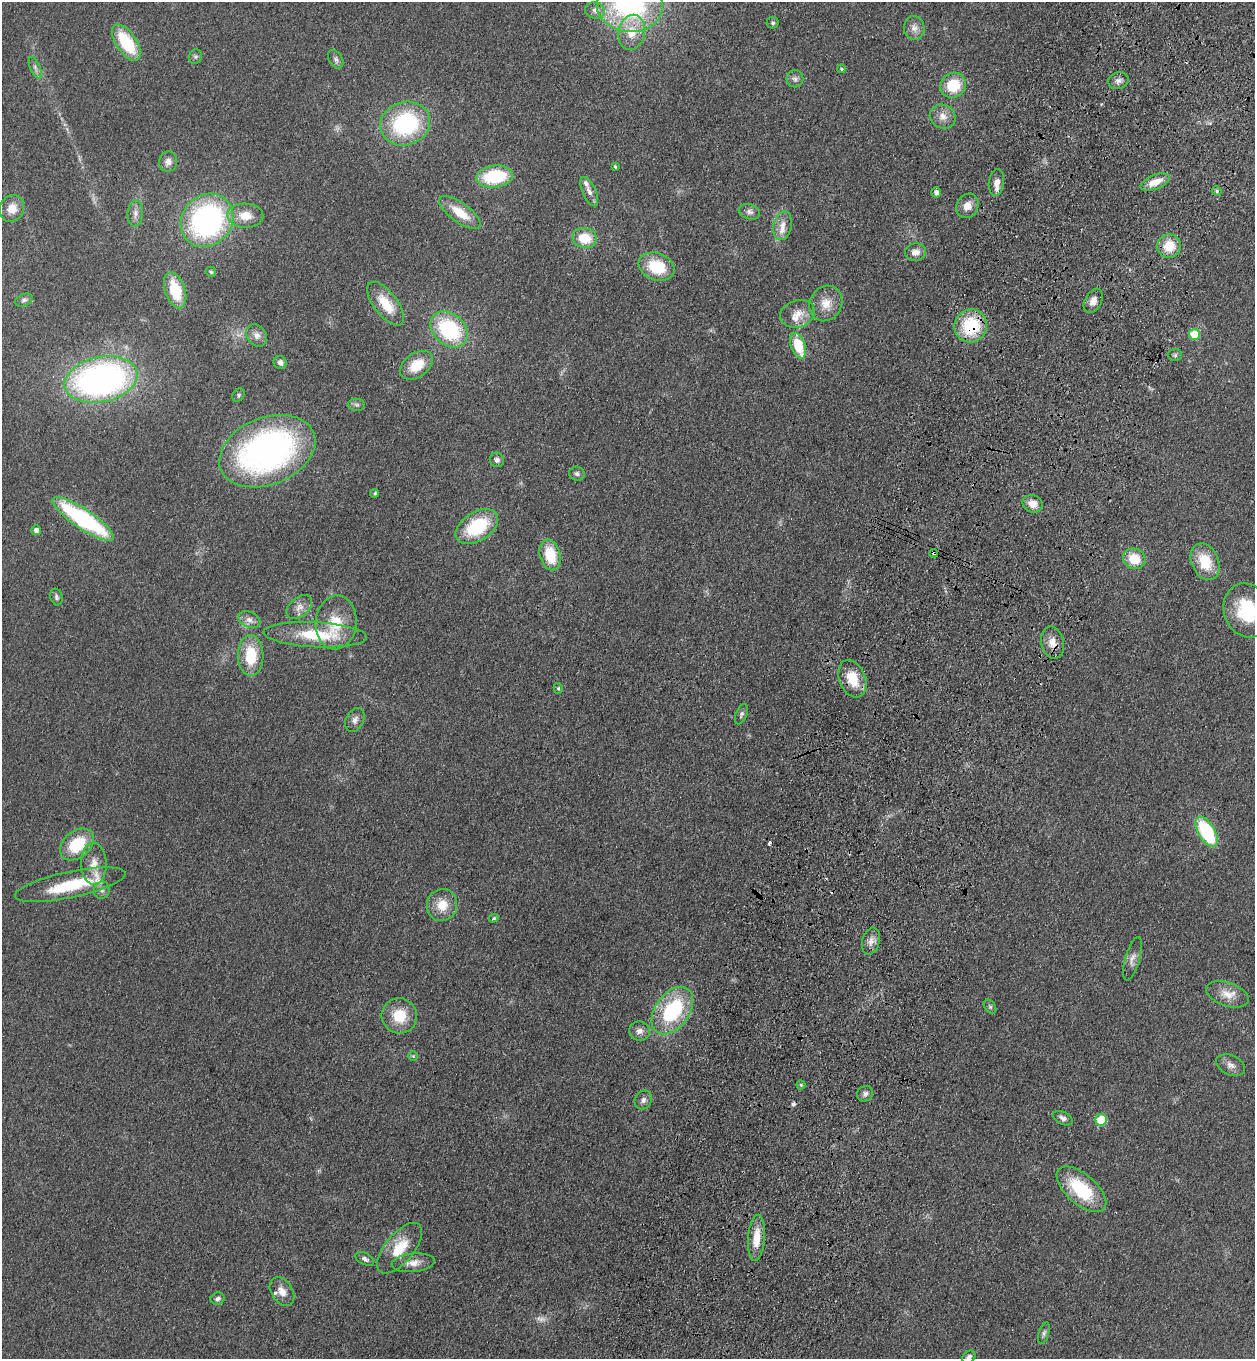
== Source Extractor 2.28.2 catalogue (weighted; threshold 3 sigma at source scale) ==
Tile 10 of 4 x 4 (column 2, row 3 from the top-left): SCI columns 1634-2886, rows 1412-2768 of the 5644 x 5536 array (HDU 1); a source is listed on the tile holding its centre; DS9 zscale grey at full resolution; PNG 1257 x 1361 px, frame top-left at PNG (2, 2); each listed source drawn as its Kron ellipse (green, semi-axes under 4 px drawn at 4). Shown black and unused: <1% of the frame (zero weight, under 3 of 4 exposures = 6% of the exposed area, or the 3 px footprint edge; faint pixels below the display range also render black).
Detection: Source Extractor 2.28.2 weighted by HDU 2 'WHT'; one run over the whole footprint, this tile lists its part. Background 0.0772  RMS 0.0071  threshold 0.0318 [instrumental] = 3 sigma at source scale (4.5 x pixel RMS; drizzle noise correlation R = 1.50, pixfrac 1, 0.05/0.05 arcsec/px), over >= 5 px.
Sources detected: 116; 1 too faint to see at this stretch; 1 inside a brighter object's white glare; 3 cosmic-ray / hot-pixel residue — neither listed nor drawn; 4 inside a brighter listed object's ellipse — not listed separately; the other 107 listed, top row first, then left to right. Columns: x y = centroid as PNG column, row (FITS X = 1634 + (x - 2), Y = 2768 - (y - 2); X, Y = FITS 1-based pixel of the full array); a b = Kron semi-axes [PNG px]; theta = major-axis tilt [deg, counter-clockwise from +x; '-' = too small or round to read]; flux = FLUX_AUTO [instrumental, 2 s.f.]
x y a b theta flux
630 6 33 26 -5 130
595 10 10 8 -18 3.8
773 23 6 6 - 1.3
914 28 12 10 -87 4.9
632 32 18 13 77 15
126 43 21 10 -56 37
195 56 7 6 - 1.6
336 59 10 6 -57 2.4
35 68 11 5 -66 2.6
841 69 4 3 - 0.9
795 79 8 8 - 2.7
1118 81 10 8 17 3.5
953 85 13 12 - 24
943 117 13 11 -30 6.6
405 124 25 21 18 77
168 162 10 9 - 4.3
615 167 4 3 - 0.93
495 176 18 11 7 44
996 182 13 7 83 6.1
1155 182 15 7 21 9.7
1217 191 5 4 - 1.2
589 192 16 6 -66 4.5
936 192 5 5 - 3.3
967 206 12 11 - 6.9
12 208 14 12 62 9.1
749 212 11 7 -18 3.1
460 213 25 9 -36 16
135 214 13 7 86 4.1
245 216 18 12 -3 12
207 220 28 24 48 160
783 226 14 9 78 6.6
584 238 12 10 -11 19
1169 246 12 11 - 15
915 252 10 9 - 4.8
656 267 18 13 -21 27
211 272 5 5 - 1.2
175 290 18 10 -71 29
24 300 9 6 23 2
1093 301 13 8 62 5.5
826 303 18 16 60 11
385 304 26 11 -53 19
798 314 18 13 18 9.3
971 326 16 16 - 42
449 329 21 15 -41 64
1194 334 5 5 - 18
257 335 12 9 -52 4.2
798 346 13 7 -72 24
1175 355 7 6 - 1.4
280 362 7 6 - 2.8
417 365 18 12 36 18
101 379 37 22 12 280
239 395 7 5 52 1.3
357 405 8 6 -2 1.9
267 451 50 33 22 240
497 460 7 7 - 2.2
577 474 8 7 - 2
375 493 5 4 - 1.2
1032 504 10 8 -22 7.1
83 519 36 9 -34 100
477 527 23 14 32 42
36 530 5 5 - 3.8
934 553 4 3 - 2.5
550 555 16 10 -76 24
1134 559 11 10 - 16
1205 562 19 13 -67 21
56 597 8 6 -75 1.9
299 607 14 9 40 5.3
1247 610 28 23 -70 37
249 620 11 7 -24 4.2
336 622 27 20 85 24
315 635 52 12 -3 37
1052 643 16 11 -77 8.1
251 656 20 13 -89 26
852 679 19 13 -69 17
558 688 5 4 - 1
741 714 11 5 67 1.8
355 720 13 8 63 3.7
1207 832 17 8 -59 58
77 844 19 13 41 29
94 864 21 13 -89 12
70 885 56 13 12 40
102 890 9 8 - 2.9
442 905 16 15 - 13
494 918 5 3 - 1.1
871 941 14 8 74 4.8
1132 959 22 7 74 4.6
1227 994 22 11 -19 9.7
990 1007 8 5 -54 1.4
672 1011 26 17 54 61
399 1016 18 17 - 20
639 1031 10 9 - 4.2
413 1056 5 4 - 0.88
1231 1065 15 10 -24 4.8
801 1085 4 4 - 0.93
865 1094 8 7 - 2.6
643 1100 10 8 59 3.1
1063 1118 11 6 -26 2.8
1101 1120 6 5 - 28
1081 1189 30 15 -41 41
757 1238 23 8 85 14
400 1248 30 14 50 20
365 1259 10 5 -27 2.5
413 1263 21 9 6 7
282 1292 16 10 -57 6.7
218 1299 7 6 - 2
1044 1333 11 5 72 2
969 1357 7 5 43 2.2
Overlapping masked pixels (flux is a lower limit): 4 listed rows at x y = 971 326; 267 451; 934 553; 1052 643
Isophote crosses this tile's border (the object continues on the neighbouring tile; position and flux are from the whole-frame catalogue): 3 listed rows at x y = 630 6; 1247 610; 969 1357